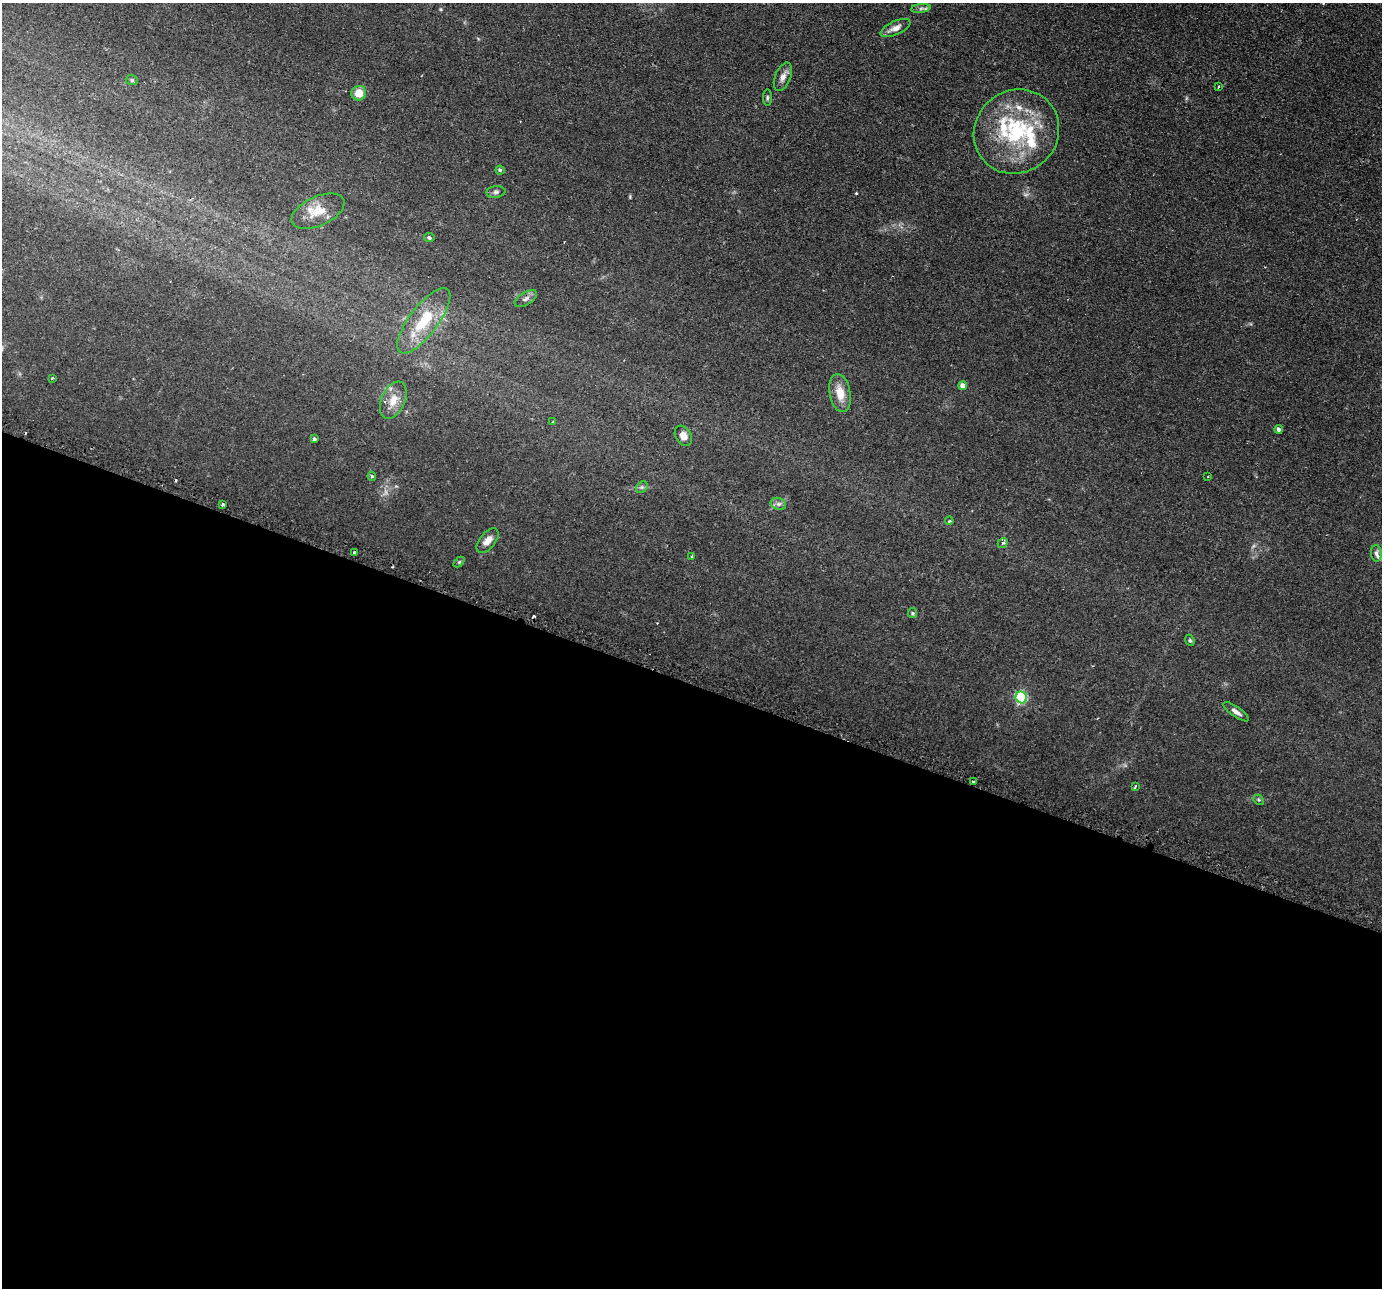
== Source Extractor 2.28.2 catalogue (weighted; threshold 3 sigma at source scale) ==
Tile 14 of 4 x 4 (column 2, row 4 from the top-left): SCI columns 1410-2789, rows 296-1581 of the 5579 x 5601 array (HDU 1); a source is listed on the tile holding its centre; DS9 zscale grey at full resolution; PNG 1384 x 1290 px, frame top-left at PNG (2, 3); each listed source drawn as its Kron ellipse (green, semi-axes under 4 px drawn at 4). Shown black and unused: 47% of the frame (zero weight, under 2 of 3 exposures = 3% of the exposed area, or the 3 px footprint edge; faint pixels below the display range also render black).
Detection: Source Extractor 2.28.2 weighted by HDU 2 'WHT'; one run over the whole footprint, this tile lists its part. Background 0.0305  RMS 0.0054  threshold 0.0242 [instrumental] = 3 sigma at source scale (4.5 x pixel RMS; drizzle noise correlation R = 1.50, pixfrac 1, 0.05/0.05 arcsec/px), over >= 5 px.
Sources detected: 53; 1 too faint to see at this stretch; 6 cosmic-ray / hot-pixel residue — neither listed nor drawn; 5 inside a brighter listed object's ellipse — not listed separately; the other 41 listed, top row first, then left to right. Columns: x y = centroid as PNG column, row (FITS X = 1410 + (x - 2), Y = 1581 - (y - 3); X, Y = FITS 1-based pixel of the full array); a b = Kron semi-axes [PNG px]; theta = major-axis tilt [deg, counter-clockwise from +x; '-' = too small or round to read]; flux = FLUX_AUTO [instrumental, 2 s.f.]
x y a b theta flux
921 8 10 4 6 1.5
895 28 16 7 25 3.6
783 77 15 7 68 3.2
132 80 6 5 - 0.84
1218 87 3 3 - 1
359 93 7 7 - 6.4
767 98 8 4 90 0.86
1016 132 44 41 40 53
500 170 4 4 - 0.78
496 192 9 6 7 1.4
318 211 28 14 24 9.6
429 238 5 4 - 1
526 299 13 6 30 1.9
424 321 39 14 53 19
52 378 3 3 - 2.3
963 386 4 4 - 3.3
840 393 19 10 -80 8
393 400 20 11 66 6.7
553 422 3 3 - 1.2
1279 429 4 4 - 1.4
683 436 11 8 -58 3.6
314 439 3 3 - 0.83
372 476 4 4 - 0.78
1208 477 3 2 - 0.39
642 487 6 5 - 0.99
222 504 3 3 - 1.4
778 504 8 6 -19 1.6
949 521 4 3 - 0.55
487 541 14 8 51 4.2
1003 543 5 4 - 0.9
354 552 3 3 - 3.9
1376 553 8 5 -86 1.4
692 556 3 3 - 2
459 562 6 4 44 0.63
912 613 5 4 - 0.7
1190 640 6 4 -67 0.75
1021 697 6 5 - 67
1236 712 15 5 -34 2.4
974 782 3 3 - 1.9
1135 787 3 2 - 0.84
1259 800 6 4 -42 0.78